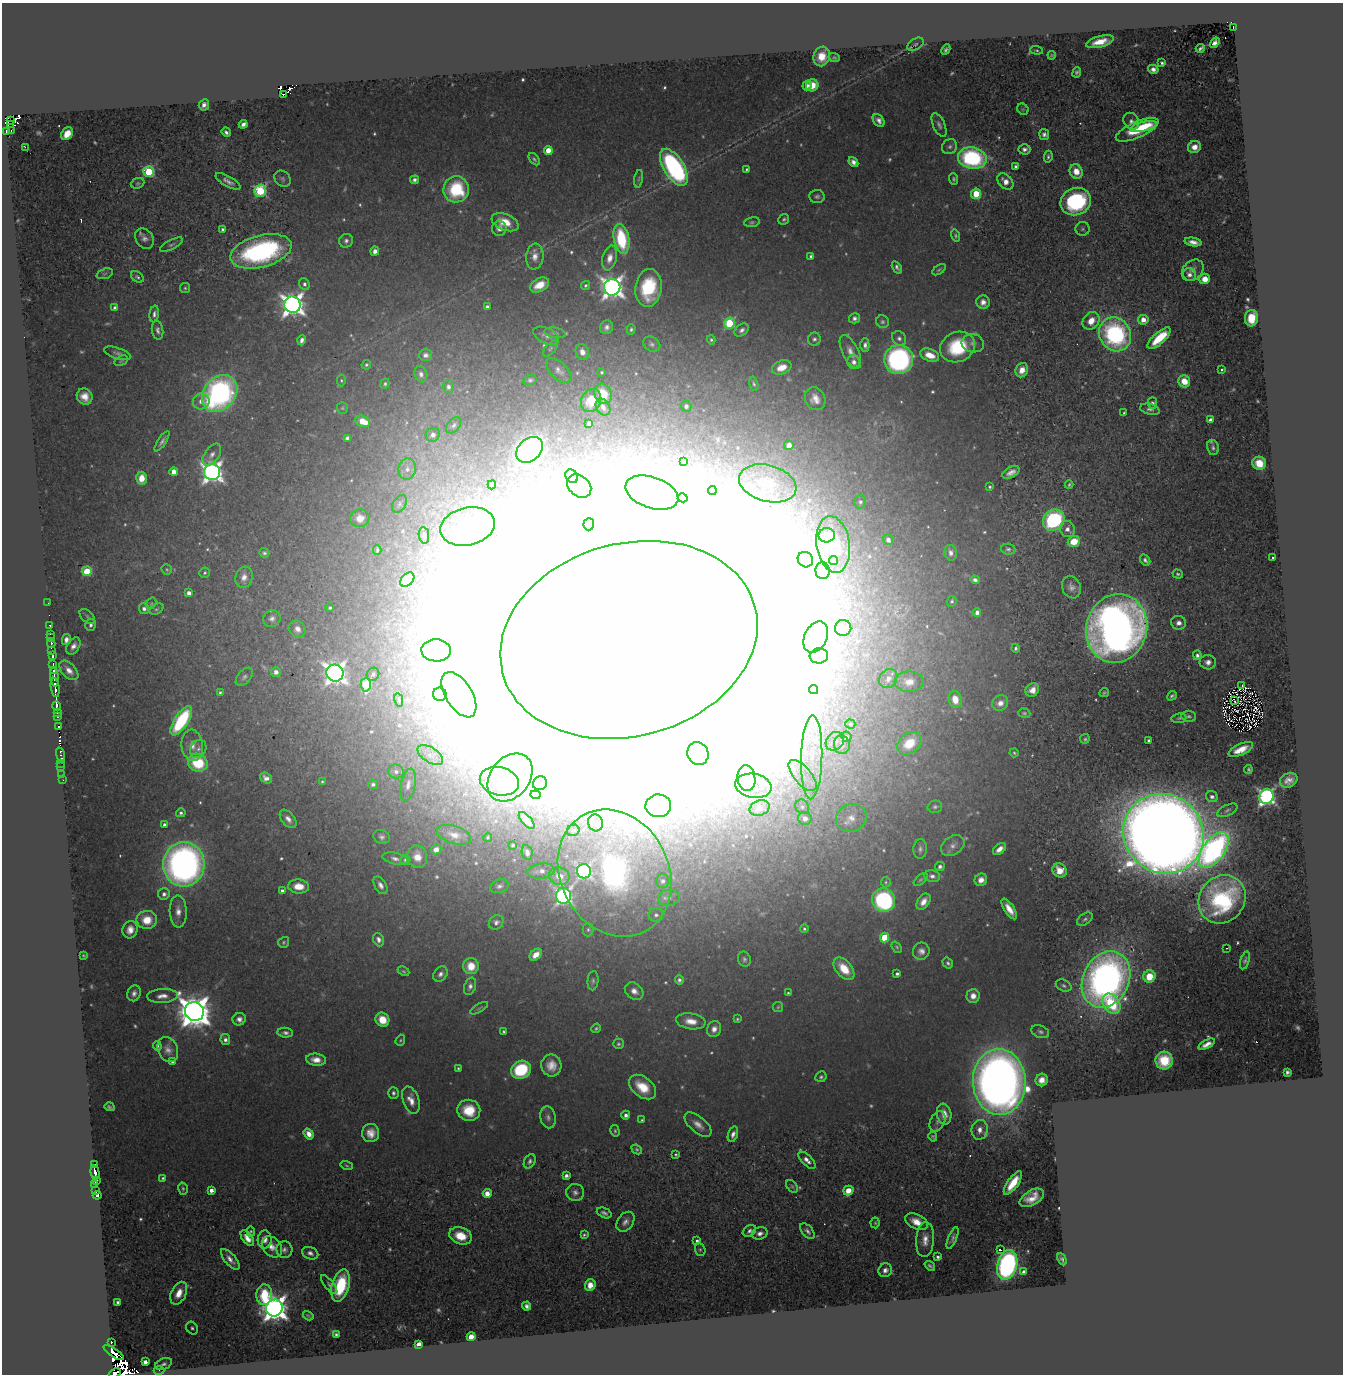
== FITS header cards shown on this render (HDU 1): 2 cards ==
NAXIS1  =                 1341
NAXIS2  =                 1372

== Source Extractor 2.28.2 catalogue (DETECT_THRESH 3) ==
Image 1341 x 1372 px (HDU 1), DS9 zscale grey, 1 PNG px = 1 image px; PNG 1345 x 1376 px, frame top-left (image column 1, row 1372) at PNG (2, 3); each listed source drawn as its Kron ellipse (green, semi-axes under 4 px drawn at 4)
Background 0.668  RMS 0.03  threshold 0.0909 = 3 sigma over >= 5 px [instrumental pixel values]
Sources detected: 641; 10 with non-positive FLUX_AUTO (blend fragments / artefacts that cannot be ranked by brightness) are neither listed nor drawn; of the other 631, the 500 brightest by FLUX_AUTO listed and drawn (131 fainter detections omitted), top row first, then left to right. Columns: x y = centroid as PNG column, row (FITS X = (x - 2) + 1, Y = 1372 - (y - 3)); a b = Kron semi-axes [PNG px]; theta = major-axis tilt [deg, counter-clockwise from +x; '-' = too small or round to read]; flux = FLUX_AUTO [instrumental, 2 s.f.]
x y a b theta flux
1233 27 3 2 - 8.4
1100 42 14 5 15 39
1215 43 6 4 57 6.3
915 44 9 5 31 6.8
1200 48 4 2 - 3.2
946 50 6 3 62 6.1
1036 50 6 4 -5 3.1
1052 55 4 3 - 2.9
822 56 10 8 71 35
834 58 6 4 -16 3.8
1162 63 3 3 - 4.7
1153 69 5 4 - 8.1
1077 72 5 4 - 5.2
812 85 6 6 - 34
807 86 5 4 - 6.7
284 94 3 3 - 15
204 105 6 5 - 11
1023 109 6 5 - 3.4
11 120 2 2 - 14
879 120 7 5 -50 9.5
1131 121 9 7 -58 9.5
10 124 4 2 - 14
243 124 4 4 - 8
939 125 13 6 -66 8
1143 127 14 5 14 38
11 130 3 2 - 4.8
1137 130 23 8 24 98
6 131 3 3 - 40
226 132 5 3 - 6.2
67 134 7 5 52 31
1044 134 5 5 - 7.4
25 147 2 2 - 660
950 147 8 7 - 6.7
1194 147 7 6 - 17
1024 149 6 5 - 7.4
548 151 4 4 - 34
1048 157 6 4 81 4.4
972 158 14 10 -10 290
534 159 7 4 -50 4.2
853 162 5 4 - 10
674 167 21 10 -58 470
1015 167 3 3 - 5
747 169 3 3 - 3
1076 171 7 6 - 29
149 172 5 5 - 170
282 179 9 7 -46 6.2
639 179 9 4 81 3.6
953 179 6 4 -89 3.8
414 180 4 4 - 6.8
228 181 14 5 -30 11
1005 181 9 6 -47 20
138 183 6 5 - 3.8
456 189 13 12 - 150
260 191 6 6 - 230
976 194 5 5 - 63
817 196 7 6 - 6.1
1076 202 15 13 23 240
784 219 6 5 - 4
505 222 14 8 -22 38
752 222 8 5 10 4.3
499 228 7 7 - 12
222 229 3 3 - 3.9
1082 229 7 7 - 5
955 235 6 4 -73 3.6
144 239 11 8 -56 12
621 239 15 7 -79 140
346 241 7 6 - 7
1193 242 9 4 -9 13
171 245 12 5 26 5.5
261 251 31 15 15 390
375 251 4 4 - 13
535 256 13 8 83 17
811 256 3 3 - 4.8
610 258 13 7 75 17
897 267 7 3 -56 6.2
939 270 8 3 34 3.2
1193 270 12 9 44 11
105 274 8 5 20 4.3
1189 275 6 6 - 10
137 277 7 5 -35 4.3
1205 279 5 5 - 21
304 284 6 5 - 5.6
539 285 10 6 29 33
586 285 5 4 - 3.2
612 287 8 8 - 1500
185 288 5 5 - 3.4
648 288 19 13 83 140
983 302 7 6 - 13
292 305 8 8 - 1800
487 307 4 3 - 5.1
115 308 4 4 - 9.6
154 314 8 4 83 7.5
855 318 6 5 - 7
1251 318 8 6 84 52
1143 320 5 5 - 17
1091 321 9 7 52 28
882 322 6 6 - 4.7
729 323 5 5 - 180
606 327 7 6 - 8.5
631 329 5 4 - 4
158 330 9 5 -81 7.6
742 330 8 5 36 7.5
555 333 10 5 -10 5.7
1115 334 18 15 -58 360
546 336 14 7 -24 11
899 338 8 6 -43 7.3
1159 338 14 5 42 71
814 339 7 6 - 5.8
302 340 5 4 - 9
711 340 4 3 - 3.2
973 343 11 9 -14 12
652 344 9 7 -31 6.7
865 345 6 4 90 7.4
958 347 18 15 24 130
550 348 10 5 49 4.8
582 352 8 6 -71 15
850 352 18 8 -64 18
117 353 14 5 -18 7.2
425 355 7 6 - 7.2
930 355 10 6 -21 32
899 359 14 14 - 440
121 361 7 4 31 2.9
854 362 7 6 - 9.8
366 365 5 4 - 4
782 367 10 6 22 25
559 370 16 8 -44 12
1022 370 7 6 - 20
1222 370 3 3 - 7
602 372 3 3 - 2.9
421 374 8 6 -76 7.7
341 380 6 4 -89 3.2
530 380 6 4 18 4.4
1184 381 6 5 - 27
385 384 5 4 - 4.6
754 384 7 4 -76 3.6
448 387 6 5 - 7
220 393 20 16 49 580
603 394 11 8 -63 48
85 397 8 7 - 21
815 399 12 10 -64 19
201 401 8 8 - 16
591 401 12 9 64 36
1152 403 5 5 - 4.6
686 406 5 5 - 8.9
603 407 9 6 -57 8.1
342 408 6 5 - 3.9
1150 409 10 5 -14 6.7
1124 413 3 3 - 2.8
1210 420 4 3 - 10
363 421 7 5 -24 50
589 423 4 3 - 6.2
454 425 9 6 49 6.4
433 435 7 6 - 14
347 438 4 4 - 5
162 441 12 4 57 7.3
789 445 5 5 - 22
1213 447 8 6 -78 5.8
529 450 15 11 42 470
212 455 13 7 54 11
683 461 4 4 - 12
1259 463 7 6 - 44
407 469 10 8 82 17
174 471 4 4 - 21
212 472 8 8 - 1400
1011 472 9 5 28 14
572 476 7 6 - 150
141 478 6 5 - 30
768 483 29 18 -15 87
492 485 4 4 - 2.8
1069 485 4 3 - 2.9
579 486 13 10 -41 30
990 487 3 3 - 3.4
712 490 4 4 - 11
652 493 27 15 -19 59
683 498 5 4 - 10
860 502 6 6 - 6.3
399 504 9 6 57 6.8
360 518 10 9 - 18
1054 520 11 10 - 250
589 524 6 5 - 9.7
467 526 27 19 13 150
1067 529 8 7 - 13
424 535 8 5 -81 5.1
827 535 8 7 - 43
888 540 5 5 - 8.7
1074 541 6 5 - 40
833 544 28 16 -82 170
1008 549 7 5 -6 5.1
377 550 5 3 - 3.1
264 553 5 4 - 4.1
951 553 8 6 -78 10
1273 557 3 2 - 2.9
805 560 8 7 - 9.1
1145 560 6 4 -60 6
834 561 4 4 - 16
167 569 5 5 - 3.3
87 571 5 5 - 95
823 571 8 7 - 8.9
205 573 5 5 - 4
1178 574 5 4 - 3.7
244 577 11 8 72 15
407 580 8 5 46 66
975 580 5 4 - 6.3
1071 587 11 9 -68 13
189 593 4 4 - 11
952 601 5 4 - 3.7
48 603 2 2 - 3
151 603 6 4 59 3
330 608 4 4 - 3.7
144 609 5 5 - 6.8
156 609 7 5 26 3.9
977 612 4 4 - 10
87 616 9 5 -42 5.3
272 618 9 8 - 9.4
1179 623 7 6 - 12
50 625 3 3 - 16
90 625 6 5 - 7.2
843 628 8 8 - 11
1117 628 35 30 73 2000
297 629 9 7 -49 14
50 634 3 2 - 21
816 637 16 11 64 40
51 638 3 3 - 12
66 640 5 4 - 10
629 640 130 96 15 250000
51 644 4 3 - 35
73 646 9 6 59 11
1015 648 4 3 - 4.1
436 650 15 11 -4 34
52 651 2 2 - 11
1197 655 5 4 - 7.6
53 656 3 3 - 60
819 656 9 7 5 13
1208 662 8 7 - 12
53 665 3 2 - 3.7
69 670 12 7 -46 16
53 671 3 2 - 45
276 672 5 4 - 12
335 673 9 8 - 1500
373 674 7 6 - 6.9
54 677 9 3 -84 240
244 677 11 6 49 7.4
888 679 10 8 52 13
909 682 14 10 1 23
366 685 7 5 -87 110
1242 686 3 2 - 5.8
55 687 9 3 -82 33
814 690 4 4 - 13
1032 690 7 6 - 16
220 693 4 4 - 3.5
1104 693 5 3 - 3
440 694 7 6 - 7.6
459 695 25 13 -59 59
1172 696 5 3 - 4.2
955 699 8 6 -77 29
399 700 7 4 -78 3.6
1234 701 3 2 - 3.2
1000 703 8 7 - 16
56 706 5 3 - 120
57 713 3 3 - 27
1024 713 6 4 -18 3.6
1189 716 7 5 -6 4.8
57 717 3 2 - 30
1179 718 7 5 8 3.4
181 721 17 6 57 220
850 724 5 4 - 3.3
58 727 3 3 - 52
846 737 5 5 - 5.2
1085 739 5 4 - 3.2
1149 740 3 3 - 4.6
835 741 10 8 47 12
909 743 13 10 39 45
192 745 15 11 -83 26
842 745 9 8 - 10
198 749 9 7 62 9.7
1241 749 13 5 25 31
698 753 12 10 -68 2200
1014 753 4 4 - 3.1
61 755 7 3 -74 25
430 755 14 7 -34 18
812 757 42 10 88 82
61 763 2 2 - 5.3
198 763 10 8 -26 110
61 767 2 2 - 3.9
1248 769 4 3 - 3.4
396 771 8 7 - 9.1
62 774 2 2 - 5.5
803 775 19 8 -50 35
510 777 26 19 52 110
266 778 6 5 - 11
746 778 13 9 -83 24
63 780 2 2 - 3
1289 780 9 7 25 16
499 781 20 14 -12 58
322 782 4 3 - 2.9
540 783 7 6 - 6.2
373 784 5 5 - 6
408 785 16 7 78 16
753 786 18 12 -9 37
535 795 5 3 - 4.3
1212 797 6 5 - 9
1266 797 7 7 - 760
658 806 13 11 3 39
802 807 7 6 - 7.6
935 807 7 6 - 5
760 808 10 7 21 24
1227 810 11 5 27 6.4
181 813 5 4 - 4.7
805 818 7 6 - 15
851 818 15 13 22 28
288 819 11 6 -51 12
527 820 10 5 -48 13
595 823 8 7 - 10
164 825 3 3 - 6.4
573 830 6 5 - 4.4
1163 834 41 39 -39 10000
454 835 17 9 -17 21
382 837 8 6 -23 7
488 837 4 4 - 2.8
513 845 4 3 - 3.6
953 846 13 9 36 13
436 849 5 4 - 14
920 849 10 6 86 7.5
1000 849 7 4 38 15
1214 850 21 10 54 690
527 853 7 5 -78 10
417 857 11 9 -79 24
395 859 13 5 -13 9.2
405 860 5 4 - 3.1
184 864 22 20 84 1100
940 866 5 4 - 7.1
1059 870 7 7 - 27
541 871 14 7 7 13
584 871 7 7 - 430
615 873 66 54 -63 720
559 876 10 8 -19 24
932 876 8 6 -11 7.5
921 880 8 4 40 3.7
981 880 6 6 - 14
662 881 7 6 - 8.3
886 882 5 4 - 3.2
380 885 9 5 -59 9.8
299 886 10 7 -3 35
499 886 9 6 19 7.1
282 891 4 4 - 5.7
164 894 6 5 - 8.8
563 896 8 7 - 640
669 898 11 8 9 11
1222 899 25 22 51 240
884 900 12 11 - 310
923 902 9 5 55 17
1009 909 12 5 -57 24
178 911 16 8 -88 21
656 915 7 7 - 7.7
1085 919 9 5 35 5.1
147 920 10 9 - 43
496 922 8 6 45 7.7
588 929 7 5 89 4.5
804 929 4 4 - 3.1
130 930 9 7 72 18
885 937 5 4 - 97
378 940 7 5 -67 8.5
284 942 6 5 - 3.7
897 947 6 4 -51 3
1227 948 3 2 - 3.3
921 951 9 8 - 12
83 955 4 3 - 3
536 955 7 5 41 19
744 959 8 6 -70 5.6
1245 960 9 4 73 4.6
948 963 6 5 - 4.8
471 966 8 7 - 43
844 969 13 8 -49 54
404 971 6 4 -27 2.9
440 974 8 6 49 8.8
897 974 4 3 - 5.5
1149 976 6 6 - 50
1106 979 29 23 64 1200
679 980 4 4 - 6.3
593 981 10 5 85 5.6
470 986 9 5 69 8.9
1064 986 8 5 -27 5.9
634 991 10 8 -37 15
134 993 8 6 70 9.4
788 993 4 3 - 3.5
162 996 15 7 4 17
973 996 7 6 - 21
1111 1004 11 8 -54 110
778 1007 5 5 - 2.9
479 1008 10 3 30 3.3
194 1012 10 9 - 4900
239 1019 7 6 - 10
737 1019 4 3 - 2.9
382 1020 7 6 - 40
691 1021 15 8 -9 28
596 1028 5 4 - 3.5
714 1029 8 7 - 14
504 1032 4 3 - 3.5
1040 1032 9 6 -21 6.5
285 1033 8 5 -5 6.9
225 1040 5 5 - 7.5
400 1040 6 4 69 3
618 1044 5 5 - 3.8
1207 1044 9 4 28 11
157 1046 5 4 - 6.2
168 1050 13 10 -66 15
316 1060 10 6 -6 20
1164 1061 9 8 - 67
172 1062 3 3 - 3.5
551 1065 11 10 - 27
458 1068 3 3 - 2.9
521 1070 10 8 30 130
1287 1072 4 3 - 4.1
821 1077 6 5 - 4.6
1042 1080 6 6 - 18
999 1082 33 26 -87 2500
643 1087 15 10 -38 55
393 1093 6 5 - 5.4
411 1100 14 8 -71 23
109 1107 5 3 - 4
469 1110 11 10 - 60
944 1114 10 7 -79 20
626 1115 4 4 - 8.2
548 1117 11 7 -79 9.7
642 1120 4 3 - 2.9
937 1121 11 7 65 8.6
698 1125 16 8 -40 19
980 1130 10 8 82 16
615 1131 6 4 -76 3.3
371 1133 9 8 - 23
309 1134 6 4 -55 17
733 1134 8 5 71 9.4
933 1137 5 3 - 3.4
637 1149 5 4 - 4.3
676 1155 3 3 - 2.9
807 1160 11 5 -45 12
530 1161 8 5 61 6.7
94 1164 3 2 - 9.9
347 1166 6 4 -18 3
95 1172 7 3 -76 170
566 1176 4 4 - 7.2
163 1178 3 3 - 2.8
96 1180 4 3 - 37
1013 1183 14 5 54 51
95 1184 2 2 - 12
792 1186 7 4 -53 3.4
183 1189 6 5 - 3.9
211 1190 4 4 - 12
848 1190 5 4 - 25
96 1191 2 2 - 12
575 1192 9 8 - 9.4
487 1193 4 4 - 23
97 1195 4 3 - 80
1032 1198 13 7 31 25
604 1213 8 5 -23 7
625 1222 11 7 54 12
916 1222 12 7 -26 26
875 1223 5 4 - 2.8
251 1231 5 4 - 3
749 1231 7 5 35 7.1
807 1231 9 5 -49 7.7
760 1233 8 6 16 9.8
584 1235 4 3 - 3.1
461 1236 11 8 -19 48
247 1238 9 5 -55 18
952 1238 11 4 67 6.1
265 1239 9 7 87 13
925 1240 17 9 86 24
697 1241 3 3 - 4.6
272 1247 11 9 -48 18
284 1250 8 8 - 8.2
700 1250 6 5 - 3.4
1001 1250 3 2 - 23
310 1253 8 6 -20 8.8
938 1257 3 3 - 4.7
230 1259 13 5 -49 13
1062 1259 6 4 -63 4.8
1007 1265 15 9 75 470
930 1266 6 3 -37 4.7
885 1270 7 6 - 9.6
1024 1272 4 4 - 13
329 1285 11 4 -51 5
341 1285 16 8 74 110
590 1285 6 5 - 23
179 1293 12 7 64 30
264 1295 10 8 88 110
117 1302 3 3 - 3.4
527 1306 4 4 - 6.4
274 1308 8 8 - 2500
308 1316 6 3 -33 3.1
192 1328 7 5 -54 4.7
336 1334 4 3 - 5
471 1337 4 4 - 26
111 1342 3 3 - 15
419 1344 4 4 - 33
114 1352 12 4 -35 210
145 1362 4 4 - 14
164 1364 9 5 23 7.6
159 1370 5 3 - 2.9
115 1373 6 2 23 21
At the frame edge (FLAGS 8, measured only in part): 1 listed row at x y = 115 1373
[131 fainter detections neither listed nor drawn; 10 non-positive-flux detections neither listed nor drawn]